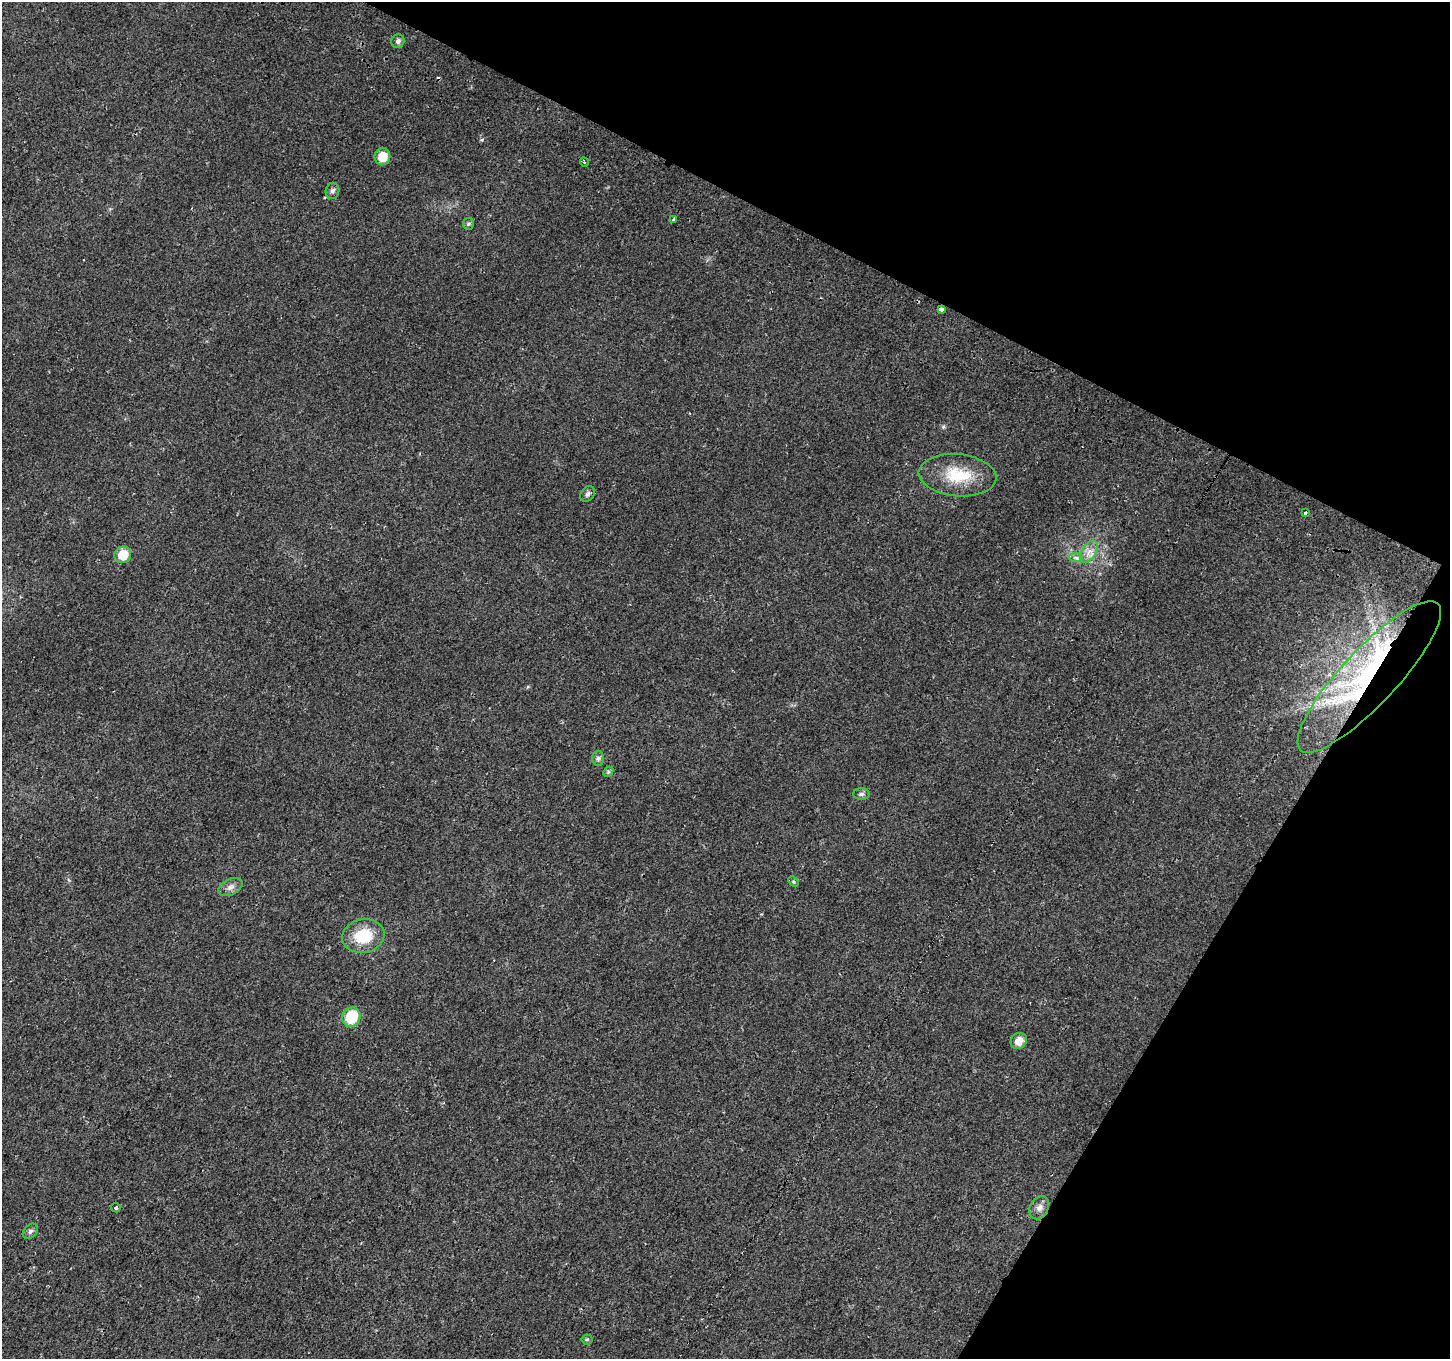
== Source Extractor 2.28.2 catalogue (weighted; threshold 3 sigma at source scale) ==
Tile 8 of 4 x 4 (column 4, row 2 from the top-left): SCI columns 4384-5831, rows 3030-4386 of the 5859 x 5992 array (HDU 1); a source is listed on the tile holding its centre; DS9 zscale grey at full resolution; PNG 1452 x 1361 px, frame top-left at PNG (2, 2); each listed source drawn as its Kron ellipse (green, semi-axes under 4 px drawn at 4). Shown black and unused: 26% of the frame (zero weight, under 2 of 3 exposures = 3% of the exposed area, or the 3 px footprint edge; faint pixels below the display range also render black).
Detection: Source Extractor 2.28.2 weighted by HDU 2 'WHT'; one run over the whole footprint, this tile lists its part. Background 0.0266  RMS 0.0078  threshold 0.0352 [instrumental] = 3 sigma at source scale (4.5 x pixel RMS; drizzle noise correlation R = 1.50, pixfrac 1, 0.0396/0.0396 arcsec/px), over >= 5 px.
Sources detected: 28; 1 inside a brighter object's white glare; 1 cosmic-ray / hot-pixel residue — neither listed nor drawn; the other 26 listed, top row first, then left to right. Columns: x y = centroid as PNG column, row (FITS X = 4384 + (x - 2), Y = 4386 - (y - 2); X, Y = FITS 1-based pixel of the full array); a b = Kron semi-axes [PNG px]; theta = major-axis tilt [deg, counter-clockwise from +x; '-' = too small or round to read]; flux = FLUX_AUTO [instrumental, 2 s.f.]
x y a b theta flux
398 41 7 6 - 2.5
382 157 8 8 - 12
584 162 4 3 - 0.69
332 191 8 7 - 2.4
674 219 3 3 - 2.1
468 224 6 5 - 1.3
941 309 4 3 - 7.3
958 475 39 21 -5 32
588 494 8 6 53 2.5
1306 512 4 3 - 6.5
1089 552 12 7 56 5.8
123 555 8 8 - 15
1076 558 7 4 -2 2.1
1369 677 100 27 47 140
598 758 7 6 - 1.9
608 772 6 4 46 1.2
861 794 8 5 0 2
793 882 6 4 -45 1
230 887 13 8 27 4.1
363 936 21 16 10 27
351 1017 10 9 - 30
1019 1041 9 7 46 6.9
116 1208 5 4 - 1.7
1039 1208 12 9 63 4.7
30 1231 9 6 45 2.1
587 1339 5 5 - 1.2
Overlapping masked pixels (flux is a lower limit): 1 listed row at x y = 1369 677